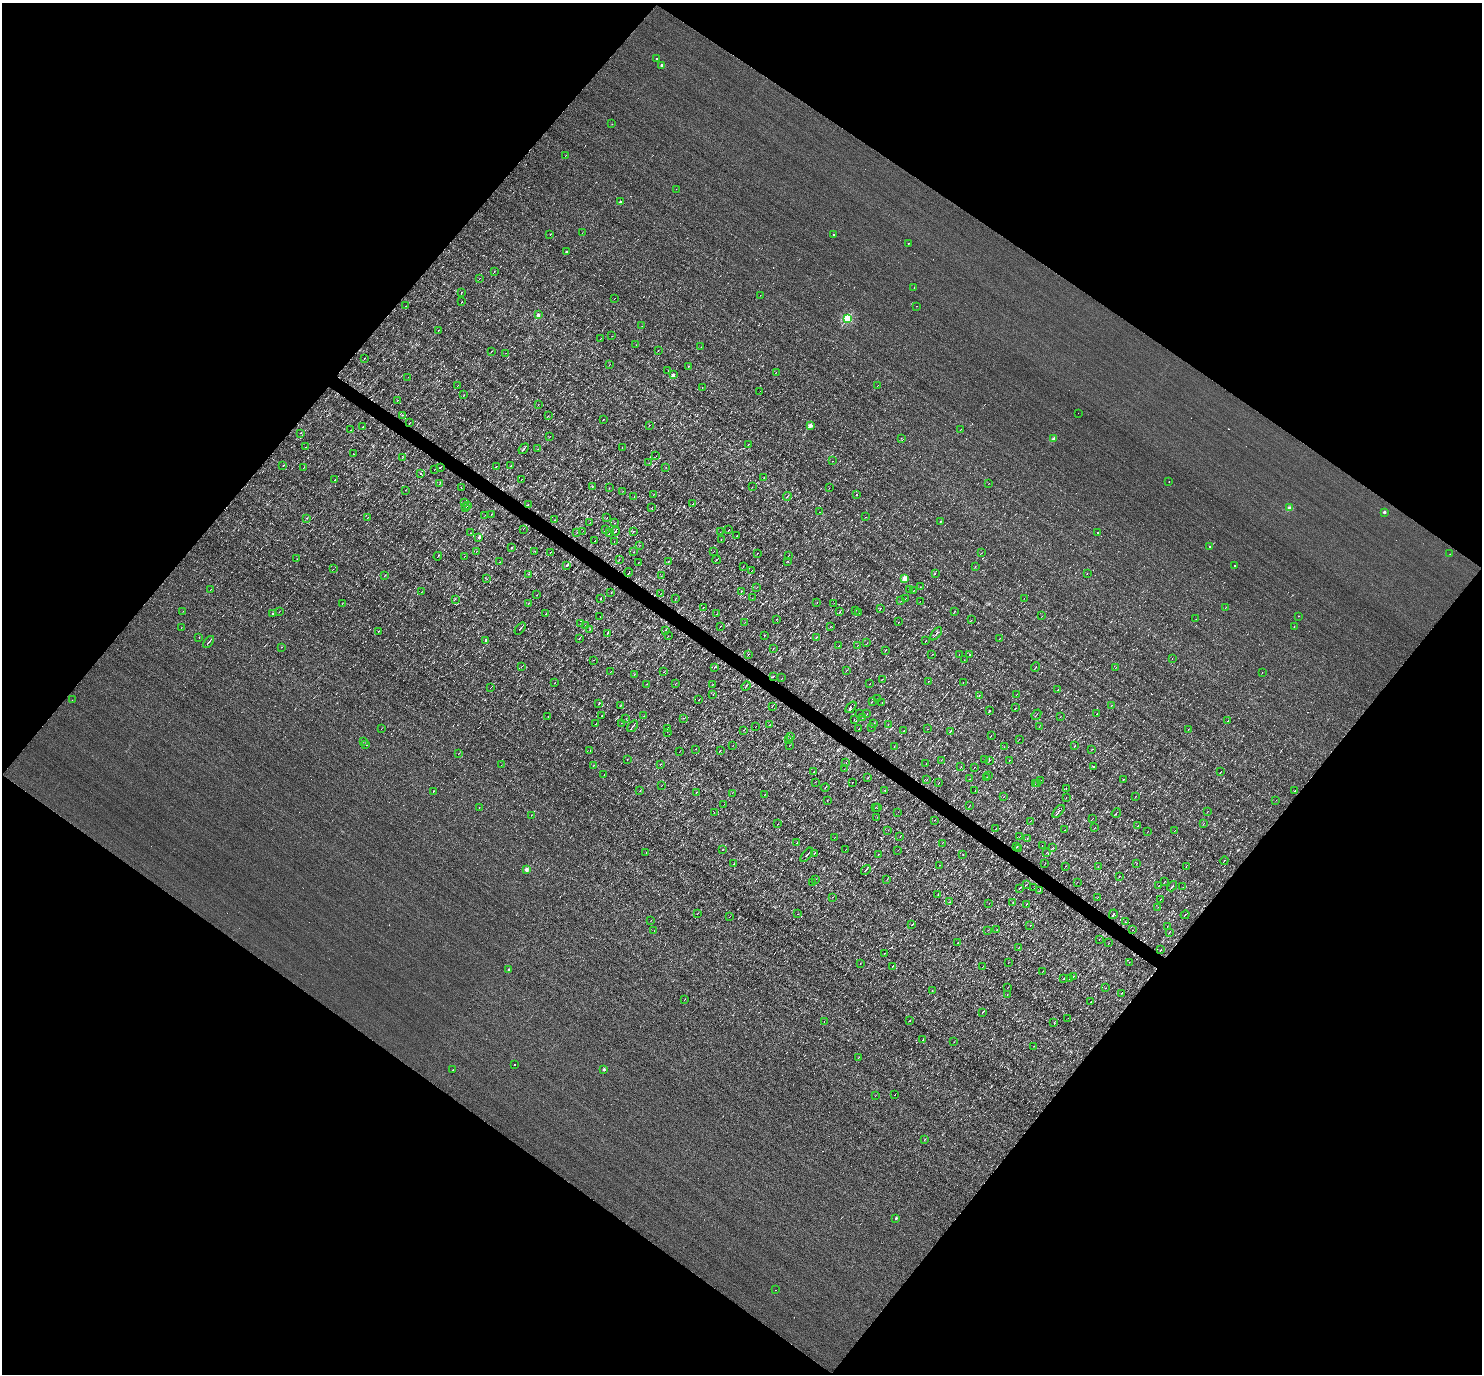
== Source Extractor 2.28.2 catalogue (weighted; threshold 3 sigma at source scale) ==
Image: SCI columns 1-5920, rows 148-5633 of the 5920 x 5922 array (HDU 1 of 3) = the unmasked area's bounding box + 8 px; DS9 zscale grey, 4 x 4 block average (1 PNG px = mean of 4 x 4 image px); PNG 1484 x 1376 px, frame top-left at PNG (2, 3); each listed source drawn as its Kron ellipse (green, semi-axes under 4 px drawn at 4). Shown black and unused: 50% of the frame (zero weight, under 3 of 4 exposures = <1% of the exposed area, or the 3 px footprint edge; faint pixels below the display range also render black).
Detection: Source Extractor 2.28.2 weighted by HDU 2 'WHT'. Background 0.00285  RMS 0.048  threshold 0.216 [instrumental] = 3 sigma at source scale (4.5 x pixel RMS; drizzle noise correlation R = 1.50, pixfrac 1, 0.05/0.05 arcsec/px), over >= 5 px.
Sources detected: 987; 30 too faint to see at this stretch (4 x 4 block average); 38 cosmic-ray / hot-pixel residue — neither listed nor drawn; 12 coinciding with a brighter row at this scale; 6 inside a brighter listed object's ellipse — not listed separately; of the other 901, all 500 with FLUX_AUTO >= 5.65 (the completeness limit of this list) listed and drawn (401 fainter detections not listed), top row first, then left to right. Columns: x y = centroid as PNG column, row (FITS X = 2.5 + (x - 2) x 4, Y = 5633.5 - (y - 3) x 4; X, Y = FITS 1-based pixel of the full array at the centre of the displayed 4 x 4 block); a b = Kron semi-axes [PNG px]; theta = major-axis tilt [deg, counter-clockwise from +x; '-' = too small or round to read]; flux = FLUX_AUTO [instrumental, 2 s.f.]
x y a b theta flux
657 58 2 2 - 15
662 65 2 2 - 210
612 124 2 2 - 9.1
566 155 2 2 - 5.9
676 189 2 2 - 18
620 202 2 2 - 120
582 233 2 2 - 6.3
550 234 2 2 - 86
833 234 2 2 - 47
908 243 2 2 - 17
567 251 2 2 - 160
494 272 2 2 - 12
479 278 2 2 - 8.1
914 287 2 2 - 28
461 292 2 2 - 9.3
760 295 2 2 - 6.7
615 298 2 2 - 6.4
462 302 2 2 - 9
406 306 3 2 - 15
917 306 2 2 - 14
538 315 2 2 - 310
847 318 2 2 - 2800
642 326 2 2 - 5.7
438 330 2 2 - 7.1
612 336 2 2 - 5.9
600 339 3 2 - 10
636 345 2 2 - 6.2
701 347 4 2 - 9
658 350 2 2 - 7.9
492 351 3 2 - 17
506 353 2 2 - 8.2
364 358 2 2 - 16
610 364 2 2 - 7.7
689 366 2 2 - 340
668 371 2 2 - 7.9
776 372 2 2 - 6.9
673 375 2 2 - 420
408 377 2 2 - 76
458 385 2 2 - 11
878 385 2 2 - 11
702 388 2 2 - 11
760 391 2 2 - 5.9
464 395 2 2 - 9.2
397 400 2 2 - 10
538 404 2 2 - 6
1078 413 2 2 - 5.9
402 415 2 2 - 30
548 416 2 2 - 6.6
603 419 2 2 - 5.7
410 423 3 2 - 7.3
649 425 2 2 - 6.1
810 425 2 2 - 480
363 427 3 2 - 12
961 429 2 2 - 7.5
351 430 2 2 - 6.6
301 433 2 2 - 8.4
550 436 2 2 - 6.2
901 438 2 2 - 6
1054 439 2 2 - 460
748 444 4 2 - 8.8
306 447 2 2 - 6.2
622 448 2 2 - 7.6
524 449 6 2 50 32
538 449 3 2 - 6
353 454 2 2 - 6.5
656 456 2 2 - 5.7
402 458 2 2 - 8.9
833 461 2 2 - 6.4
649 463 2 2 - 6.9
283 466 2 2 - 14
496 466 2 2 - 12
510 466 2 2 - 8.2
440 467 4 2 - 12
666 467 2 2 - 6.7
303 468 2 2 - 5.7
434 470 2 2 - 5.7
421 474 2 2 - 83
764 477 2 2 - 8.6
522 479 2 2 - 6.7
335 480 3 2 - 15
1169 482 2 2 - 10
989 483 2 2 - 6.3
439 484 2 2 - 8.4
461 487 2 2 - 6
592 487 2 2 - 11
752 487 2 2 - 6.3
609 488 2 2 - 5.7
829 488 2 2 - 6.6
405 490 2 2 - 5.7
623 491 2 2 - 5.8
654 494 2 2 - 6.1
856 494 2 2 - 28
787 496 4 2 - 18
634 497 2 2 - 12
465 503 2 2 - 7.2
693 503 2 2 - 16
528 505 2 2 - 8.2
467 506 3 2 - 14
466 508 2 2 - 22
651 508 3 2 - 6.4
1290 508 2 2 - 570
820 512 2 2 - 25
1384 512 2 2 - 160
491 514 2 2 - 6.2
485 515 2 2 - 5.9
865 517 2 2 - 9.2
307 518 2 2 - 18
367 518 3 2 - 13
607 518 2 2 - 10
554 520 3 2 - 14
590 522 2 2 - 6.7
940 522 2 2 - 30
615 523 2 2 - 5.7
523 529 2 2 - 6.4
605 530 3 2 - 14
729 530 2 2 - 14
583 531 2 2 - 6.3
615 531 4 2 - 23
577 532 2 2 - 8.6
633 532 3 2 - 40
720 532 2 2 - 6.4
470 533 2 2 - 6.6
609 533 3 2 - 21
1098 533 2 2 - 55
737 536 3 2 - 16
479 538 2 2 - 330
595 540 2 2 - 15
721 540 2 2 - 6.1
614 542 2 2 - 7.1
640 545 2 2 - 8.6
1210 546 2 2 - 76
511 548 3 2 - 9.2
535 551 2 2 - 5.8
714 551 3 2 - 6.7
476 552 2 2 - 6.8
550 552 3 2 - 11
634 552 2 2 - 6.4
757 553 2 2 - 9.1
981 553 2 2 - 11
1450 554 2 2 - 6.7
788 555 3 2 - 11
438 556 4 2 - 21
464 557 3 2 - 7.5
297 559 2 2 - 8
619 560 3 2 - 7.2
716 560 4 2 - 23
669 561 2 2 - 11
787 561 3 2 - 8.6
500 562 2 2 - 6
638 562 2 2 - 6.4
567 565 2 2 - 64
743 566 2 2 - 6.9
975 566 2 2 - 7
1235 566 2 2 - 55
333 569 2 2 - 5.9
751 571 2 2 - 12
629 572 4 2 - 62
935 573 2 2 - 7.9
1087 573 2 2 - 5.8
529 574 2 2 - 9.3
384 576 3 2 - 18
661 576 2 2 - 6.8
905 578 2 2 - 770
487 579 2 2 - 6
757 587 2 2 - 6.4
920 587 2 2 - 8
211 589 2 2 - 8.6
910 590 2 2 - 6.4
914 590 2 2 - 8.1
741 591 4 2 - 10
421 592 2 2 - 6.8
611 593 2 2 - 9.1
660 594 2 2 - 6.2
537 595 2 2 - 6.9
600 598 2 2 - 9.7
675 598 2 2 - 7
752 598 2 2 - 5.9
906 598 2 2 - 6.2
1024 598 2 2 - 42
455 599 2 2 - 10
901 601 2 2 - 5.8
920 601 2 2 - 6.8
817 602 2 2 - 19
529 603 4 2 - 11
834 603 2 2 - 8.5
342 604 2 2 - 6.1
703 607 2 2 - 11
1225 608 2 2 - 8.3
880 609 3 2 - 14
856 610 2 2 - 5.8
183 611 2 2 - 7.1
279 612 2 2 - 6.3
840 612 2 2 - 12
954 612 3 2 - 16
859 613 2 2 - 6.7
273 614 2 2 - 160
546 614 2 2 - 46
717 614 2 2 - 6.2
1042 616 2 2 - 6
1299 616 2 2 - 8.6
600 617 2 2 - 5.7
777 619 2 2 - 7.9
1196 619 2 2 - 5.7
971 620 2 2 - 6.1
745 622 2 2 - 7.2
899 622 2 2 - 8.5
581 624 3 2 - 11
586 625 2 2 - 8.8
720 626 2 2 - 12
1294 626 2 2 - 16
830 627 2 2 - 6.2
181 628 2 2 - 24
520 628 7 2 51 28
590 629 2 2 - 6.8
665 630 2 2 - 7.5
378 631 2 2 - 12
607 633 3 2 - 15
936 634 8 2 50 37
668 636 2 2 - 8.9
764 636 2 2 - 11
199 637 2 2 - 11
816 637 3 2 - 18
579 638 3 2 - 31
1000 638 2 2 - 9.3
485 640 2 2 - 76
926 641 2 2 - 9.1
209 642 7 2 50 35
867 643 2 2 - 6.3
857 645 3 2 - 9.1
839 646 2 2 - 6.5
281 647 2 2 - 19
773 648 2 2 - 7
885 650 3 2 - 8.1
748 654 2 2 - 8.7
932 654 2 2 - 5.9
959 654 2 2 - 7
969 655 3 2 - 19
1172 659 2 2 - 16
594 660 2 2 - 6
964 660 2 2 - 11
521 667 2 2 - 12
715 667 2 2 - 19
1036 667 5 2 - 18
1116 667 2 2 - 6.6
846 670 2 2 - 6.5
611 671 2 2 - 5.9
664 672 2 2 - 5.7
1262 672 2 2 - 6.2
634 675 3 2 - 7.3
774 676 3 2 - 10
782 678 2 2 - 5.9
882 679 2 2 - 7
928 681 3 2 - 11
963 682 2 2 - 5.8
554 683 2 2 - 7
647 684 2 2 - 5.7
675 684 2 2 - 7.7
713 684 2 2 - 5.9
870 684 2 2 - 7
746 686 5 2 - 33
491 687 2 2 - 14
1058 690 2 2 - 7.3
713 694 2 2 - 5.9
1017 694 2 2 - 8
979 695 2 2 - 7.6
877 699 2 2 - 9.4
72 700 2 2 - 14
699 700 2 2 - 7.3
872 701 2 2 - 6.9
882 702 2 2 - 6.7
599 704 2 2 - 9.3
620 706 2 2 - 9.1
772 706 2 2 - 18
1111 706 3 2 - 9.1
851 707 7 2 50 27
1015 708 2 2 - 9.9
989 711 2 2 - 24
1097 713 2 2 - 13
859 714 2 2 - 17
867 714 2 2 - 6.6
1036 715 5 2 - 22
548 716 2 2 - 7.7
602 716 3 2 - 18
644 716 2 2 - 5.7
863 717 2 2 - 8.9
1060 717 2 2 - 6.2
683 718 2 2 - 6.6
626 719 2 2 - 6.2
854 719 2 2 - 6.1
1228 721 2 2 - 10
621 723 2 2 - 7.2
874 723 3 2 - 9.9
596 724 3 2 - 13
888 724 2 2 - 6.5
770 725 2 2 - 6.2
633 726 6 2 52 29
755 727 2 2 - 7.2
871 727 2 2 - 6
1039 727 2 2 - 7
667 728 2 2 - 9.7
381 729 2 2 - 6.3
859 729 3 2 - 7.9
927 729 2 2 - 6.1
1188 729 2 2 - 7.5
743 730 2 2 - 6.4
904 730 3 2 - 19
950 731 4 2 - 26
667 732 2 2 - 7.3
991 736 2 2 - 9.9
791 737 3 2 - 10
1019 739 2 2 - 5.9
789 740 2 2 - 6.1
364 741 2 2 - 7
366 745 2 2 - 6.1
733 745 2 2 - 6.5
789 745 2 2 - 7.4
1075 746 3 2 - 9.1
894 747 2 2 - 6
1004 747 3 2 - 14
696 749 2 2 - 6.2
1092 749 2 2 - 8.4
720 750 2 2 - 7.3
590 751 2 2 - 6.1
679 752 2 2 - 5.9
459 753 2 2 - 11
627 759 2 2 - 7.1
941 760 2 2 - 6
985 760 2 2 - 5.9
990 760 2 2 - 10
1009 760 2 2 - 6.6
846 762 2 2 - 8.2
660 764 2 2 - 9.7
926 764 2 2 - 6.2
501 765 2 2 - 6.5
593 766 2 2 - 6.2
1094 766 2 2 - 27
961 767 3 2 - 13
975 767 2 2 - 7.8
844 769 2 2 - 7.1
814 771 3 2 - 10
1220 772 4 2 - 11
604 774 2 2 - 9.4
988 776 3 2 - 10
868 778 2 2 - 10
986 778 2 2 - 6
927 779 2 2 - 7
970 779 2 2 - 10
1123 779 2 2 - 8.5
1040 780 3 2 - 29
815 782 2 2 - 6.1
852 782 2 2 - 6
939 783 3 2 - 10
1038 783 4 2 - 22
1035 784 2 2 - 7.9
661 786 2 2 - 5.7
825 788 4 2 - 16
1066 788 2 2 - 6.4
1295 790 2 2 - 7.2
433 791 2 2 - 8.5
640 791 2 2 - 8.5
885 791 2 2 - 7.6
975 791 3 2 - 11
696 792 2 2 - 14
732 793 2 2 - 8.8
765 794 2 2 - 9.5
1136 796 2 2 - 9.7
1004 797 2 2 - 8
1066 798 2 2 - 7.7
827 800 2 2 - 5.7
1276 800 2 2 - 5.8
724 804 2 2 - 6
969 806 3 2 - 11
479 807 2 2 - 16
875 808 2 2 - 7.2
878 808 2 2 - 6.7
1059 811 8 2 51 70
1208 811 2 2 - 7.5
714 812 2 2 - 6.1
898 812 2 2 - 6
1116 813 5 2 - 29
531 815 2 2 - 24
877 817 2 2 - 9.5
1093 818 2 2 - 8.7
935 820 2 2 - 7.5
1030 821 4 2 - 12
778 824 2 2 - 7.7
1204 824 2 2 - 13
1138 826 2 2 - 14
996 828 3 2 - 15
1095 828 2 2 - 6.1
888 830 2 2 - 6.5
1064 830 2 2 - 9.1
1175 830 2 2 - 6.7
1148 831 2 2 - 6.3
1020 836 3 2 - 7.9
900 837 2 2 - 11
834 838 2 2 - 7.2
1027 838 2 2 - 9.3
797 843 3 2 - 13
942 843 2 2 - 7.6
1042 845 2 2 - 7.9
1017 847 3 2 - 11
1019 848 2 2 - 16
1053 848 3 2 - 13
846 849 2 2 - 6.5
722 850 2 2 - 10
898 850 2 2 - 6.6
646 853 2 2 - 7.7
815 853 3 2 - 15
1046 853 2 2 - 7.6
878 854 2 2 - 8.9
963 854 2 2 - 5.9
807 855 8 2 51 49
1224 861 4 2 - 24
1045 863 2 2 - 8.9
1137 863 2 2 - 8.1
734 864 2 2 - 14
940 865 2 2 - 6.9
1065 866 2 2 - 6.2
1186 866 2 2 - 8.3
1098 867 2 2 - 6.3
526 870 2 2 - 330
866 870 5 2 - 39
1119 876 2 2 - 11
815 879 3 2 - 9
887 879 3 2 - 8.1
1165 881 2 2 - 9.8
1077 882 2 2 - 6.2
813 883 2 2 - 7.3
1026 885 3 2 - 13
1159 886 2 2 - 7.6
1172 886 5 2 - 25
1183 887 2 2 - 18
1019 888 2 2 - 8.4
1034 888 2 2 - 7.2
1039 891 2 2 - 8.4
938 895 2 2 - 5.9
833 897 2 2 - 6.2
1098 897 2 2 - 7.2
1161 899 2 2 - 11
949 902 2 2 - 6
1013 902 2 2 - 13
989 903 2 2 - 6.7
1026 904 2 2 - 14
1158 907 2 2 - 6.4
697 914 3 2 - 14
798 914 2 2 - 25
1113 914 5 2 - 24
1185 915 4 2 - 23
729 917 2 2 - 6.7
651 920 2 2 - 6
1126 922 2 2 - 5.9
912 925 2 2 - 16
1030 925 2 2 - 5.7
1167 927 3 2 - 13
997 929 2 2 - 7.6
988 930 2 2 - 6.6
1133 930 2 2 - 6.1
654 931 2 2 - 6
1169 932 2 2 - 12
1099 939 2 2 - 8
958 943 2 2 - 6.4
1109 943 2 2 - 8.1
1018 948 3 2 - 18
1161 950 3 2 - 16
884 953 2 2 - 6.5
1129 962 2 2 - 6.2
1008 963 2 2 - 6.1
860 964 2 2 - 17
893 966 4 2 - 23
982 967 2 2 - 6.9
508 969 2 2 - 78
1042 972 3 2 - 13
1073 976 2 2 - 7.4
1064 978 2 2 - 7
1069 979 2 2 - 5.8
1007 988 2 2 - 7.6
1105 988 2 2 - 5.8
932 990 2 2 - 6
1121 993 2 2 - 10
1007 995 2 2 - 11
685 999 2 2 - 6.5
1091 1002 2 2 - 8.5
982 1013 4 2 - 22
1068 1018 2 2 - 7.8
824 1021 2 2 - 11
909 1021 2 2 - 20
1054 1022 2 2 - 9.5
923 1039 3 2 - 24
954 1042 2 2 - 6.8
1034 1046 2 2 - 5.9
858 1058 3 2 - 13
515 1064 2 2 - 14
604 1069 2 2 - 220
453 1070 2 2 - 8.7
895 1095 2 2 - 7.6
875 1096 2 2 - 9.8
924 1140 2 2 - 8.2
896 1218 2 2 - 130
775 1290 2 2 - 7.9
Overlapping masked pixels (flux is a lower limit): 1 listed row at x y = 629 572
Diffuse or blended objects may show on this block-average render without a row.